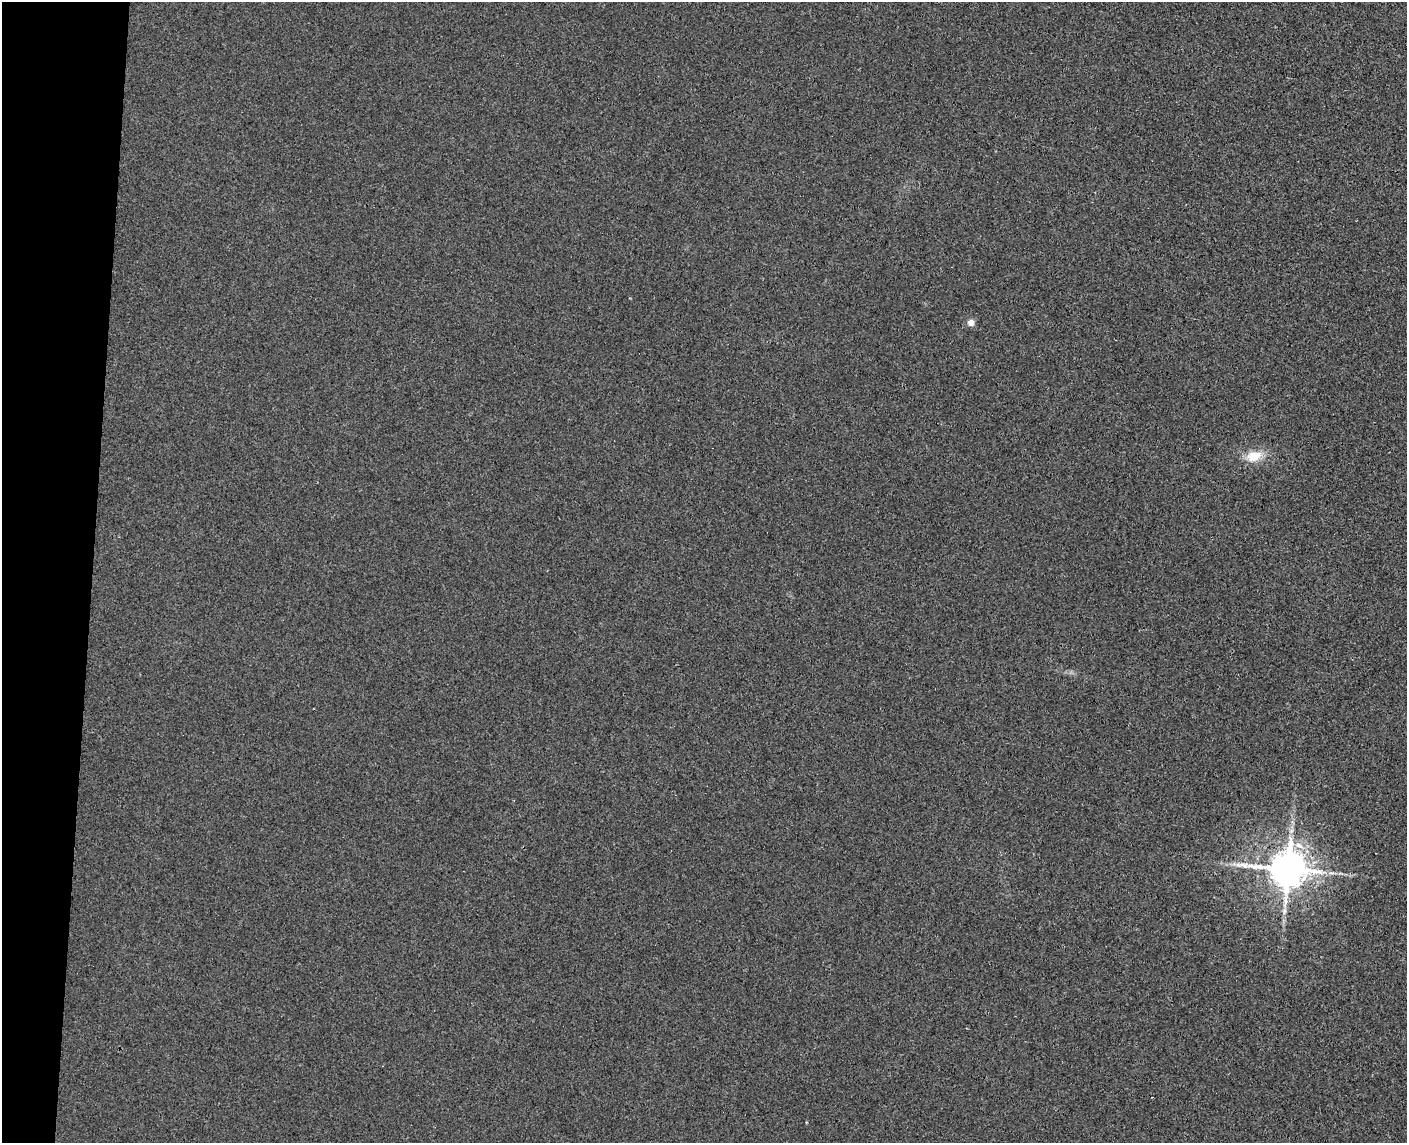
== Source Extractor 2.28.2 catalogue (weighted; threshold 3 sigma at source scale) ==
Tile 7 of 3 x 4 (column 1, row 3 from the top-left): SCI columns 163-1567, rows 1150-2290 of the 4649 x 4581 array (HDU 1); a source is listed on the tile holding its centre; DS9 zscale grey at full resolution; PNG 1409 x 1145 px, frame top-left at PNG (2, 2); no overlay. Shown black and unused: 6% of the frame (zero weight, under 3 of 4 exposures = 6% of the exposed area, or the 3 px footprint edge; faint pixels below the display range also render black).
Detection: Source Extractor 2.28.2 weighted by HDU 2 'WHT'; one run over the whole footprint, this tile lists its part. Background 0.00389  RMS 0.004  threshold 0.018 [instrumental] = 3 sigma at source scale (4.5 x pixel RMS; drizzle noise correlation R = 1.50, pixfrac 1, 0.05/0.05 arcsec/px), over >= 5 px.
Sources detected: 5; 1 long thin detection or spike segment (spike, bleed or trail) — not listed; the other 4 listed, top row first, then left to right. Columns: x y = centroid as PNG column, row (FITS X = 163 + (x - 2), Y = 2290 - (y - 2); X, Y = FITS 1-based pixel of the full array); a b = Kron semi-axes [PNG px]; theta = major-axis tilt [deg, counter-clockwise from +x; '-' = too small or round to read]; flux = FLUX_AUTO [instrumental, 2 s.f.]
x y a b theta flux
971 322 7 7 - 2.4
1254 456 13 9 11 7.7
1288 869 11 10 - 1300
1284 911 9 4 81 1.2